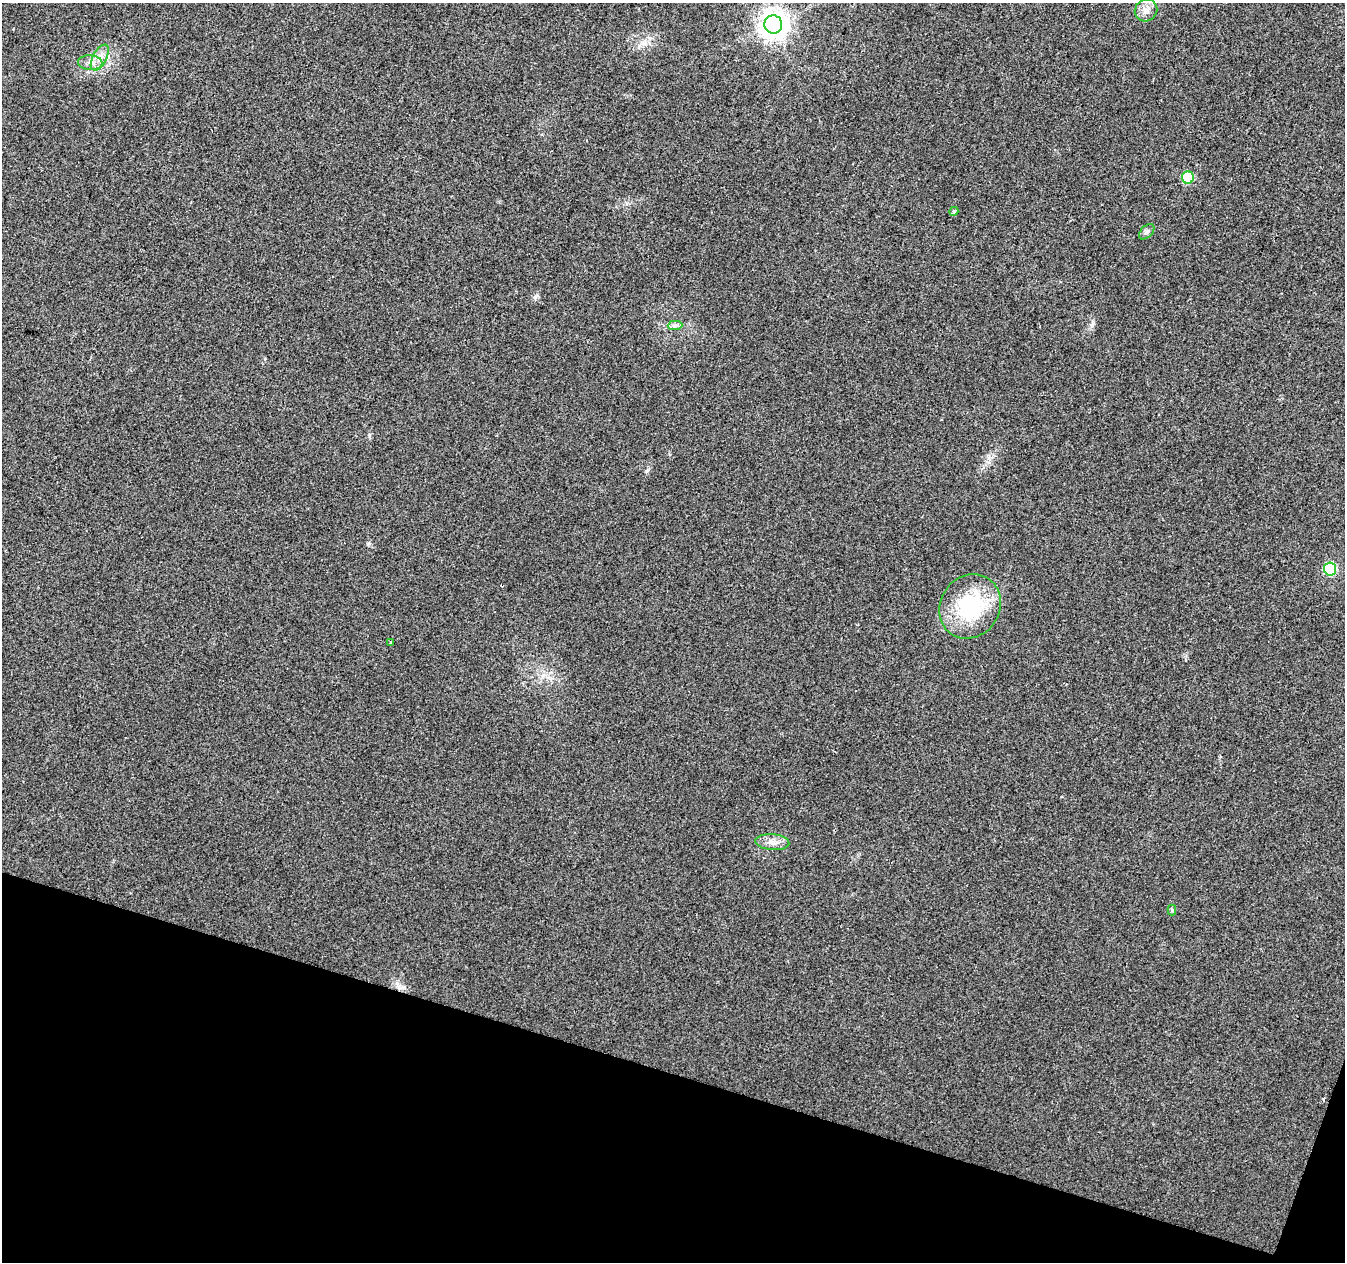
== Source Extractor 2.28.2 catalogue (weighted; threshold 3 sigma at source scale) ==
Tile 15 of 4 x 4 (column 3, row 4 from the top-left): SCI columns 2687-4029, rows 217-1476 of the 5380 x 5537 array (HDU 1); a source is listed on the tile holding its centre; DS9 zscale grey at full resolution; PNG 1347 x 1264 px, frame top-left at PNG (2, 3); each listed source drawn as its Kron ellipse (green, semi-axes under 4 px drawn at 4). Shown black and unused: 15% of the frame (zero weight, under 2 of 3 exposures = <1% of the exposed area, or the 3 px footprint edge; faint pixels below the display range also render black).
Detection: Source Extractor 2.28.2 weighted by HDU 2 'WHT'; one run over the whole footprint, this tile lists its part. Background 0.0263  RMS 0.0056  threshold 0.0254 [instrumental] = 3 sigma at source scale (4.5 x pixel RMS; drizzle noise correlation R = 1.50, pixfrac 1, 0.0396/0.0396 arcsec/px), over >= 5 px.
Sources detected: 13; all 13 listed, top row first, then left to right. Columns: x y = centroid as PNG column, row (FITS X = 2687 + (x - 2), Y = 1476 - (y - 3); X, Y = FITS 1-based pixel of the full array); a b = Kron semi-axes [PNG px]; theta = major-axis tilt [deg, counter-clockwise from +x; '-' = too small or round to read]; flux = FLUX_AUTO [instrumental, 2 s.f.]
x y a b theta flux
1146 10 11 10 - 4
773 24 9 9 - 640
100 58 14 7 62 4.4
90 63 12 7 -4 3.7
1188 178 6 6 - 29
954 211 5 3 - 4.6
1147 232 9 5 46 1.5
675 325 7 4 2 1.5
1330 569 6 6 - 45
970 606 33 30 54 49
391 643 4 3 - 1.8
772 842 17 8 -4 4.6
1172 910 5 4 - 1.1
Unlisted compact peaks at least as high as the median listed source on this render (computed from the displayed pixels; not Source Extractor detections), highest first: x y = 1092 325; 535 297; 647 471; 369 435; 989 458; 368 544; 639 47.